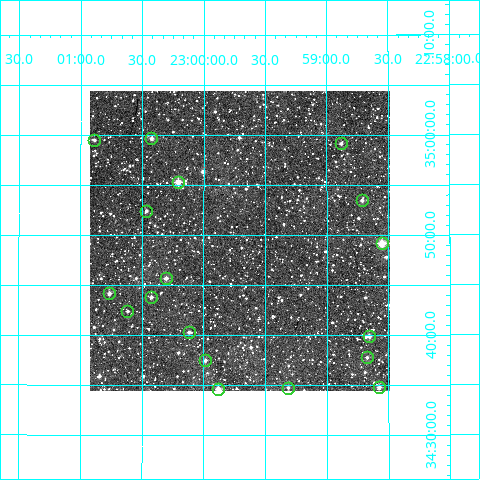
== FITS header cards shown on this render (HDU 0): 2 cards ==
NAXIS1  =                  300
NAXIS2  =                  300

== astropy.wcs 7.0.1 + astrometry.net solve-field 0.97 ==
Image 300 x 300 px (HDU 0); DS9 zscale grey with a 90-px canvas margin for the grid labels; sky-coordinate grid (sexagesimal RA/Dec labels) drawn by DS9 from the SOLVED WCS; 18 Tycho-2 reference stars matched to detected sources circled (green)
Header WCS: RA---TAN/DEC--TAN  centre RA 22:59:42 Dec +34:49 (344.93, +34.82 deg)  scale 6 arcsec/px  FOV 30.0' x 30.0'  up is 0 deg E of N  parity normal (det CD < 0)
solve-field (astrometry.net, Tycho-2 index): VERIFIED the header's WCS against the Tycho-2 star catalogue (18 matches, 0 conflicts) and refined it, rather than solving blind
Solved WCS: RA---TAN-SIP/DEC--TAN-SIP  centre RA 22:59:42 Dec +34:49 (344.93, +34.82 deg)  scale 6 arcsec/px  FOV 30.0' x 30.0'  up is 0 deg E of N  parity normal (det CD < 0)
The solver's refit moves the header's centre by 1.1 arcsec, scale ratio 1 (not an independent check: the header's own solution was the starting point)
Tycho-2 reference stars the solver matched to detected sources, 18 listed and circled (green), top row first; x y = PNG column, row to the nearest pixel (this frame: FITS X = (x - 90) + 1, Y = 300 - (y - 91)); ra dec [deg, ICRS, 3 dp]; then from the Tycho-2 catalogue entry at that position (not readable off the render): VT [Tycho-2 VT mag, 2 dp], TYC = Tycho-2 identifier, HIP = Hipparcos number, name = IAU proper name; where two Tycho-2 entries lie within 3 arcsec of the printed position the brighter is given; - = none
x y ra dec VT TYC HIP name
151 138 345.106 +34.995 10.65 2758-1207-1 - -
94 140 345.222 +34.992 12.13 2758-1913-1 - -
341 143 344.721 +34.986 11.98 2758-531-1 - -
178 182 345.052 +34.923 9.83 2758-1231-1 - -
362 200 344.678 +34.891 11.72 2758-1636-1 - -
146 211 345.117 +34.874 12.53 2758-743-1 - -
382 243 344.638 +34.820 9.16 2758-1421-1 - -
166 278 345.076 +34.761 11.37 2758-751-1 - -
109 293 345.191 +34.737 11.14 2758-1644-1 - -
151 297 345.106 +34.730 11.70 2758-1119-1 - -
127 311 345.154 +34.707 12.20 2758-1307-1 - -
189 332 345.029 +34.672 11.86 2758-1199-1 - -
369 336 344.665 +34.666 10.60 2758-1814-1 - -
367 357 344.669 +34.630 11.77 2758-1768-1 - -
205 360 344.997 +34.625 11.38 2758-2161-1 - -
379 387 344.644 +34.580 11.51 2758-1753-1 - -
288 388 344.829 +34.579 12.02 2758-1643-1 - -
218 389 344.970 +34.578 10.74 2758-1400-1 - -